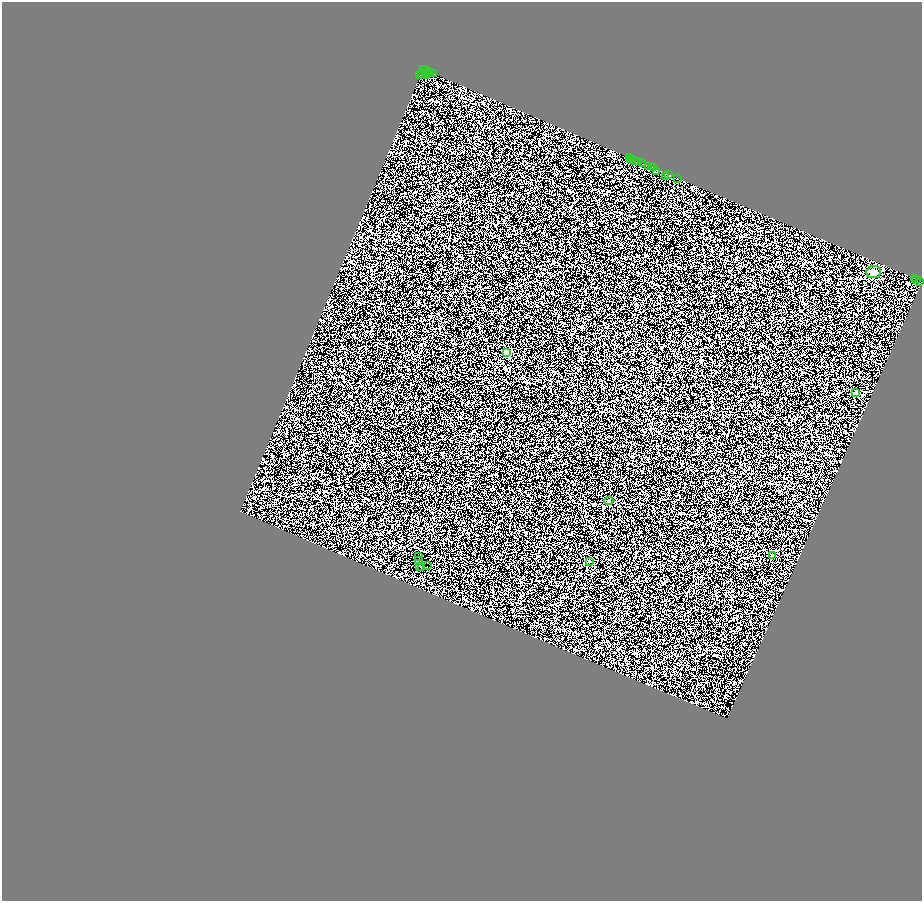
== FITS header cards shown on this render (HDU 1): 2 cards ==
NAXIS1  =                 1840
NAXIS2  =                 1797

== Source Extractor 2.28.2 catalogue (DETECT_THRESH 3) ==
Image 1840 x 1797 px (HDU 1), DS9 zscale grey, zoomed out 1/2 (1 PNG px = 2 x 2 image px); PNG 924 x 903 px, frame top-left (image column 2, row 1796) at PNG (2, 2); each listed source drawn as its Kron ellipse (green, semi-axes under 4 px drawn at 4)
Background 1.1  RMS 4.6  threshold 13.9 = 3 sigma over >= 5 px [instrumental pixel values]
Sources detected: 67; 32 cannot appear on this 1/2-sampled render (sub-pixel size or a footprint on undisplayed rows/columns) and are neither listed nor drawn; the other 35 listed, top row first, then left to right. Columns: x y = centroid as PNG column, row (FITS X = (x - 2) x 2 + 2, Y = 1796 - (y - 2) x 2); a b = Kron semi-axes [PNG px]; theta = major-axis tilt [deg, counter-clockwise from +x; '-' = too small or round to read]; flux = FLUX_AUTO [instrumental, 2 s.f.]
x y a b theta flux
423 69 2 1 - 2900
425 72 2 1 - 9500
427 72 5 2 - 1500
430 72 3 1 - 2100
421 73 2 1 - 140
433 73 2 2 - 2200
426 74 2 2 - 7300
419 75 2 1 - 4400
629 157 3 2 - 1700
630 159 2 1 - 91
632 159 2 1 - 1000
634 160 2 1 - 670
638 161 2 2 - 2900
642 163 3 1 - 790
648 166 3 2 - 33
651 166 2 1 - 780
653 167 2 1 - 780
656 171 2 1 - 880
668 174 2 1 - 810
665 176 2 1 - 2700
677 178 3 1 - 2500
873 271 7 6 - 6000
914 278 3 2 - 2800
916 279 2 1 - 1300
919 281 3 1 - 1100
506 352 3 3 - 28000
855 392 3 2 - 530
608 500 4 3 - 1000
772 555 3 2 - 510
418 556 2 1 - 200
418 560 3 1 - 320
589 561 2 2 - 1200
427 565 2 1 - 270
419 566 2 1 - 220
421 567 2 1 - 190
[32 sub-pixel or undisplayed-footprint detections neither listed nor drawn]